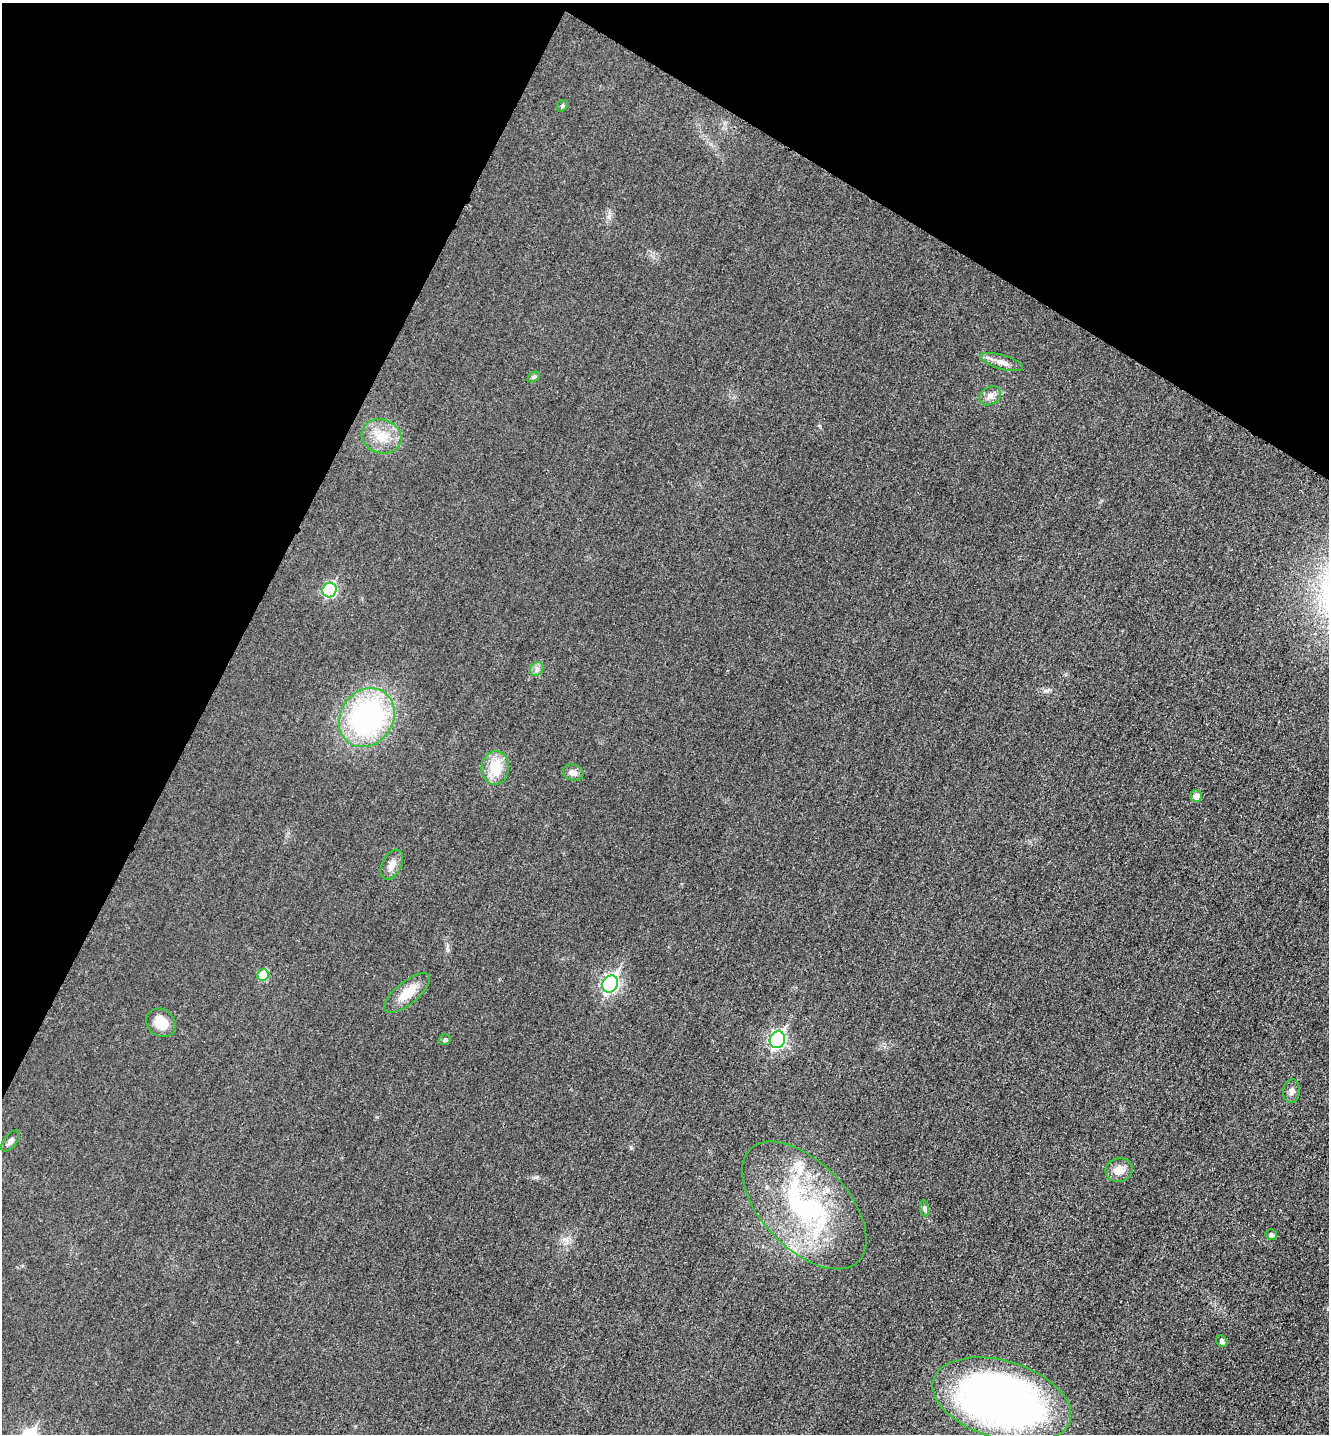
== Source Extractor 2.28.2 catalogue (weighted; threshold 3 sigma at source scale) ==
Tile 2 of 4 x 4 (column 2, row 1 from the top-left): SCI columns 1494-2820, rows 4317-5748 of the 5778 x 5772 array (HDU 1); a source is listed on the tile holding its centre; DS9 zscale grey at full resolution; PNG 1331 x 1436 px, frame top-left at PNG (2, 3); each listed source drawn as its Kron ellipse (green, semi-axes under 4 px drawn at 4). Shown black and unused: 26% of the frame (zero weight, under 3 of 4 exposures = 2% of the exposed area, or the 3 px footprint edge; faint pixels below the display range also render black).
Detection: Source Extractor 2.28.2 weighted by HDU 2 'WHT'; one run over the whole footprint, this tile lists its part. Background 0.0185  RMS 0.0056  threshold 0.0254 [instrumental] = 3 sigma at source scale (4.5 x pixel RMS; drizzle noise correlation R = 1.50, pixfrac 1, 0.05/0.05 arcsec/px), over >= 5 px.
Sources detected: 27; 1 inside a brighter listed object's ellipse — not listed separately; the other 26 listed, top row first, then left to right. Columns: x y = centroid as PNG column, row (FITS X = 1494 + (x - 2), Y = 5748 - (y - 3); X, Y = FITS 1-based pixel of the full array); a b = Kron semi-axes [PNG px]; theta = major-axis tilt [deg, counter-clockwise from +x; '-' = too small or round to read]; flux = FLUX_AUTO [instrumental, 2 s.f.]
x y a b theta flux
562 106 6 5 - 0.85
1002 362 22 7 -16 4.5
533 377 7 4 34 0.84
990 396 11 8 32 3.2
382 436 20 17 -19 13
329 590 7 7 - 59
537 669 7 6 - 1.8
367 718 31 26 55 110
495 768 17 14 86 15
573 773 10 8 -18 3
1196 796 6 6 - 3.9
392 865 16 9 63 4.2
263 975 6 5 - 18
610 984 9 7 59 140
407 993 28 11 39 12
161 1023 16 13 -39 9.7
445 1040 6 5 - 1.3
777 1040 8 7 - 120
1292 1091 12 8 83 2.9
11 1141 13 6 51 2.2
1119 1170 14 12 13 5.9
804 1205 78 43 -47 100
925 1208 8 4 -82 1.2
1271 1235 6 5 - 1.7
1222 1341 6 5 - 1.7
1002 1400 71 39 -17 360
Unlisted compact peaks at least as high as the median listed source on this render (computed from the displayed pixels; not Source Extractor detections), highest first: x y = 631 1147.